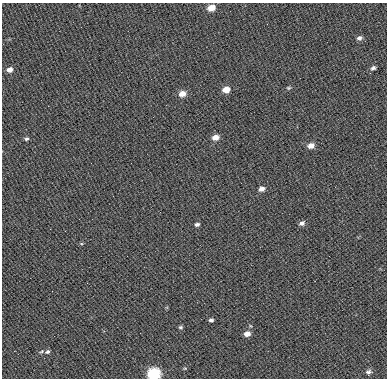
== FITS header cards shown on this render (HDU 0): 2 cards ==
NAXIS1  =                  385
NAXIS2  =                  376

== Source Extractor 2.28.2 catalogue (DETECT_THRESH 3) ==
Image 385 x 376 px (HDU 0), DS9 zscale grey, 1 PNG px = 1 image px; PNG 389 x 380 px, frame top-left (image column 1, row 376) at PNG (2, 3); no overlay
Background 27.8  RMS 11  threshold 32.9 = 3 sigma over >= 5 px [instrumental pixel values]
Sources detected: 20; all 20 listed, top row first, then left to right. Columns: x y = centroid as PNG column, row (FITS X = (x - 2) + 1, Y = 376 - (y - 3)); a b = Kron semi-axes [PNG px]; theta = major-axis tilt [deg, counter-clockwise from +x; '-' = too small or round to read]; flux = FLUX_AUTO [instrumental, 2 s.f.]
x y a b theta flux
211 8 6 5 - 8700
359 38 7 6 - 2400
373 68 7 5 22 1800
9 70 7 6 - 3700
288 88 6 5 - 1100
226 90 7 6 - 7500
182 94 8 6 17 5800
215 137 8 6 13 5400
26 139 6 5 - 1300
311 146 8 6 10 5000
262 189 7 5 23 3400
302 223 7 5 24 2300
197 224 6 5 - 1800
211 320 5 4 - 1600
180 327 6 4 1 1200
247 334 7 5 18 4300
47 352 7 5 23 1700
185 368 5 3 - 670
368 372 6 5 - 1600
154 374 8 6 8 59000
At the frame edge (FLAGS 8, measured only in part): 1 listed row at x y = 154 374